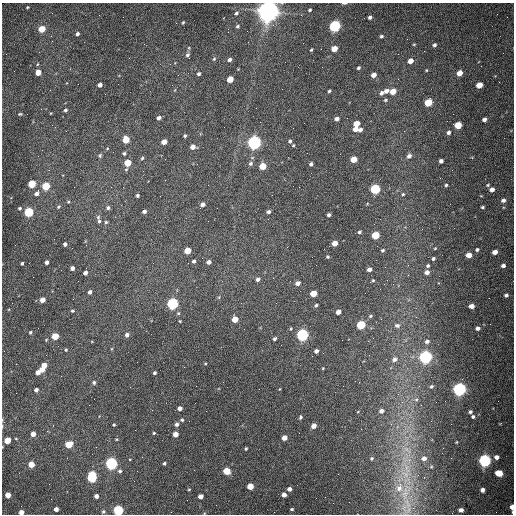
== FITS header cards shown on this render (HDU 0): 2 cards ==
NAXIS1  =                  512 /fastest changing axis
NAXIS2  =                  512 /next to fastest changing axis

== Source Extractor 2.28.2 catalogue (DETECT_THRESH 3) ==
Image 512 x 512 px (HDU 0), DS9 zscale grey, 1 PNG px = 1 image px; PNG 516 x 516 px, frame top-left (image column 1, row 512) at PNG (2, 3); no overlay
Background 1560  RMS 24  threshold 71.5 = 3 sigma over >= 5 px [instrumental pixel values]
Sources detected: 207; all 207 listed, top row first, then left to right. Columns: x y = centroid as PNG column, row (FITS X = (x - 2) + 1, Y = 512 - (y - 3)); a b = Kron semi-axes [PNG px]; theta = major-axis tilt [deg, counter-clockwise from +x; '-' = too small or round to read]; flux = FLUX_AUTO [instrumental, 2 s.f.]
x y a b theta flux
344 3 6 2 0 2.7e+03
27 7 3 2 - 1.4e+03
310 10 4 3 - 2.2e+03
268 11 8 7 - 2.1e+06
236 13 5 4 - 2.8e+03
370 17 4 3 - 4.2e+03
183 22 4 3 - 1.6e+03
238 26 5 5 - 2.5e+03
335 26 5 5 - 3.5e+05
42 29 5 4 - 4.5e+04
77 34 4 3 - 3.9e+03
51 36 3 2 - 1.6e+03
381 36 5 4 - 2.8e+03
434 45 5 4 - 3.6e+03
189 48 5 3 - 1.6e+03
321 49 2 2 - 7.5e+02
334 49 5 4 - 2.3e+04
311 50 4 2 - 1.8e+03
187 55 6 5 - 3.5e+03
214 59 5 4 - 2.1e+03
230 60 4 4 - 4.5e+03
410 61 5 4 - 1.3e+04
38 64 5 3 - 1.3e+03
358 68 4 3 - 2.8e+03
426 70 4 4 - 1.5e+03
38 72 4 4 - 2.5e+04
459 73 5 4 - 1.9e+04
199 74 4 4 - 3.2e+03
374 75 5 4 - 1.2e+04
230 79 5 4 - 3.5e+04
100 85 4 4 - 7.9e+03
479 85 5 4 - 2.6e+04
329 91 3 3 - 2.2e+03
386 91 6 4 26 7.5e+03
393 91 5 4 - 2.2e+04
381 93 5 4 - 4.7e+03
105 94 2 2 - 9.1e+02
385 100 5 4 - 2.3e+03
428 102 5 4 - 6.7e+04
65 110 4 3 - 2.8e+03
51 113 4 3 - 1.1e+03
20 114 5 4 - 1.7e+03
159 118 4 3 - 5.7e+03
337 119 4 4 - 6.0e+03
484 119 4 4 - 5.8e+03
357 124 5 4 - 2.6e+04
458 125 5 4 - 4.8e+04
293 128 2 2 - 6.7e+02
355 129 4 4 - 1.2e+04
360 130 5 4 - 4.9e+03
448 132 4 4 - 4.8e+03
185 136 4 3 - 2.4e+03
126 140 5 4 - 4.4e+04
290 141 4 4 - 3.1e+03
164 142 4 4 - 1.6e+04
254 142 5 5 - 6.8e+05
293 145 4 3 - 1.5e+03
193 147 5 4 - 1.3e+04
124 153 4 4 - 2.9e+03
100 155 5 4 - 2.4e+03
409 156 6 5 - 5.6e+03
142 158 4 3 - 2.1e+03
354 159 5 4 - 2.8e+04
441 161 4 4 - 5.3e+03
128 163 5 4 - 4.2e+04
251 163 7 5 47 4.4e+03
311 164 4 3 - 3.9e+03
262 166 5 4 - 3.7e+04
32 184 5 4 - 7.0e+04
446 185 3 3 - 2.5e+03
488 185 5 4 - 1.8e+03
46 186 5 4 - 8.2e+04
299 187 2 2 - 1.1e+03
375 189 5 5 - 1.7e+05
492 189 4 4 - 8.8e+03
37 194 5 5 - 6.5e+03
403 194 4 4 - 1.8e+03
137 195 3 3 - 2.8e+03
503 200 5 5 - 5.1e+03
68 202 4 4 - 1.7e+03
202 204 5 4 - 6.3e+03
58 207 5 4 - 2.3e+03
482 207 3 3 - 2.4e+03
20 208 4 4 - 2.5e+03
108 208 5 4 - 4.0e+03
144 211 4 4 - 5.3e+03
29 212 5 4 - 1.4e+05
268 212 4 3 - 3.8e+03
329 215 4 3 - 3.7e+03
98 217 6 5 - 2.9e+03
99 221 4 3 - 2.5e+03
106 222 4 4 - 2.2e+03
359 232 4 4 - 2.7e+03
375 235 5 4 - 6.6e+04
335 243 4 4 - 1.7e+04
65 244 4 3 - 4.4e+03
435 248 4 3 - 1.2e+03
383 250 4 4 - 2.7e+03
477 250 4 3 - 3.0e+03
187 251 5 4 - 3.4e+04
495 252 4 4 - 1.1e+04
469 255 5 4 - 1.9e+04
328 257 4 4 - 2.0e+03
433 259 4 3 - 3.1e+03
194 261 4 4 - 4.1e+03
47 262 4 3 - 5.8e+03
209 262 4 4 - 6.4e+03
22 263 3 3 - 2.7e+03
503 265 5 4 - 5.8e+03
428 266 4 4 - 2.7e+03
72 268 4 4 - 6.7e+03
369 269 4 4 - 6.8e+03
427 272 5 4 - 7.2e+03
85 273 4 4 - 6.5e+03
257 279 5 4 - 5.2e+03
373 280 4 4 - 1.8e+03
298 283 5 4 - 8.0e+03
90 292 4 3 - 4.8e+03
313 293 5 4 - 3.1e+04
506 295 5 5 - 3.4e+03
219 297 5 3 - 1.5e+03
42 300 4 4 - 1.4e+04
276 303 2 2 - 9.4e+02
172 304 5 5 - 3.5e+05
316 305 4 3 - 2.4e+03
472 306 4 4 - 1.2e+04
72 311 5 4 - 2.1e+03
338 312 4 4 - 1.0e+04
178 313 5 4 - 2.0e+03
370 316 5 4 - 2.0e+03
235 319 5 4 - 2.3e+04
381 319 2 2 - 1.1e+03
180 321 3 2 - 1.2e+03
361 325 5 5 - 1.0e+05
397 325 8 6 -1 5.0e+03
478 328 4 4 - 5.6e+03
30 332 4 4 - 2.2e+03
127 335 4 4 - 6.0e+03
302 335 5 5 - 4.3e+05
55 336 5 4 - 5.0e+04
275 339 4 3 - 3.5e+03
427 341 6 5 - 4.7e+03
66 350 3 3 - 1.9e+03
316 351 4 4 - 6.1e+03
425 357 5 5 - 5.7e+05
394 359 6 5 - 6.2e+03
205 364 4 3 - 1.3e+03
44 365 4 4 - 1.7e+04
323 368 3 2 - 1.2e+03
42 369 4 4 - 1.5e+04
38 372 4 4 - 9.6e+03
154 373 3 3 - 2.8e+03
94 382 5 5 - 3.2e+03
431 386 5 5 - 2.9e+03
279 389 4 2 - 1.1e+03
459 389 5 5 - 6.3e+05
36 390 4 4 - 5.8e+03
416 399 6 4 1 2.8e+03
180 408 4 4 - 7.5e+03
381 411 5 5 - 6.6e+03
470 412 4 3 - 3.3e+03
473 416 4 4 - 2.8e+03
300 417 4 3 - 2.8e+03
182 420 4 4 - 2.4e+03
177 424 5 4 - 4.7e+03
114 425 3 3 - 1.6e+03
314 426 5 4 - 1.2e+04
154 433 3 3 - 1.7e+03
33 434 4 4 - 1.0e+04
175 434 4 4 - 1.4e+04
284 438 4 4 - 1.2e+04
116 439 4 3 - 1.4e+03
7 440 5 4 - 3.0e+04
457 442 4 3 - 1.2e+03
69 444 5 4 - 4.1e+04
246 448 3 3 - 2.2e+03
496 457 5 5 - 6.5e+03
372 458 5 5 - 2.3e+03
424 458 7 6 - 8.0e+03
485 460 5 5 - 5.0e+05
111 463 5 5 - 4.5e+05
164 463 4 3 - 2.5e+03
31 464 4 4 - 2.7e+04
431 467 6 4 19 1.9e+03
120 471 5 5 - 3.2e+03
227 471 5 5 - 4.3e+04
499 473 5 4 - 4.5e+04
92 477 7 5 -86 1.7e+05
250 486 4 4 - 3.3e+04
399 488 12 11 - 2.0e+04
289 489 4 4 - 6.5e+03
189 490 4 3 - 1.5e+03
482 490 4 4 - 5.8e+03
406 492 63 13 79 9.0e+04
8 495 4 4 - 1.9e+04
284 495 4 4 - 8.7e+03
96 496 4 4 - 6.9e+03
200 496 4 4 - 1.1e+04
316 498 2 2 - 3.2e+03
512 507 4 3 - 1.5e+04
56 509 4 4 - 7.2e+03
292 509 3 3 - 2.1e+03
118 510 5 5 - 2.1e+05
461 510 4 4 - 6.4e+03
21 512 4 4 - 1.1e+04
103 512 5 4 - 2.9e+03
513 512 4 2 - 3.6e+03
At the frame edge (FLAGS 8, measured only in part): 6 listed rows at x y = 344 3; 268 11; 512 507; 118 510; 21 512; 513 512